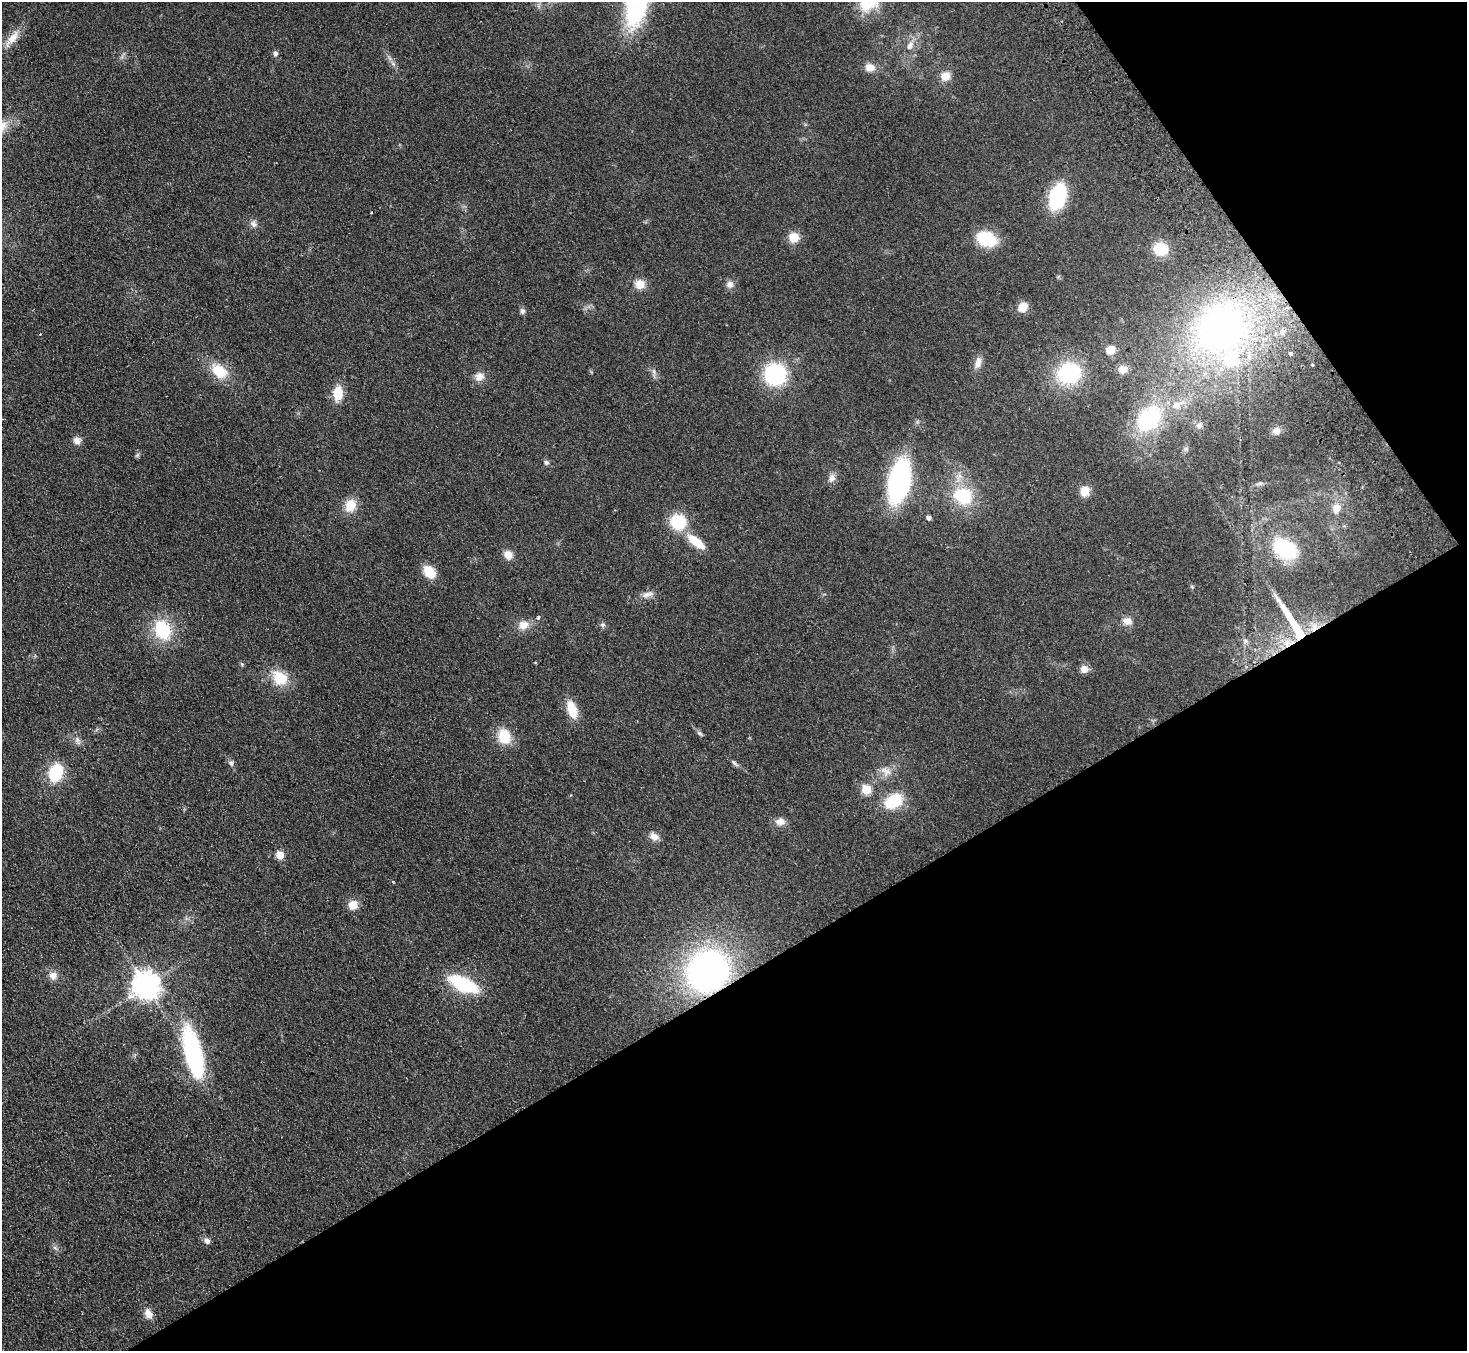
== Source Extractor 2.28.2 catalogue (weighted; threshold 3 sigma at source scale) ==
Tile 12 of 4 x 4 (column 4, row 3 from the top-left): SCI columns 4445-5909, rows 1543-2891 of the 5958 x 5920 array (HDU 1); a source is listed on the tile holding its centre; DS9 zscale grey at full resolution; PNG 1469 x 1353 px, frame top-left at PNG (2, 2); no overlay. Shown black and unused: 33% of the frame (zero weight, under 2 of 3 exposures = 3% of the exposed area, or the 3 px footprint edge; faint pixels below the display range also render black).
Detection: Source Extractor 2.28.2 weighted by HDU 2 'WHT'; one run over the whole footprint, this tile lists its part. Background 0.113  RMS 0.012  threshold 0.0527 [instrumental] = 3 sigma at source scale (4.5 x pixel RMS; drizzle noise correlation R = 1.50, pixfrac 1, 0.05/0.05 arcsec/px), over >= 5 px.
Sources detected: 86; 1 inside a brighter listed object's ellipse — not listed separately; the other 85 listed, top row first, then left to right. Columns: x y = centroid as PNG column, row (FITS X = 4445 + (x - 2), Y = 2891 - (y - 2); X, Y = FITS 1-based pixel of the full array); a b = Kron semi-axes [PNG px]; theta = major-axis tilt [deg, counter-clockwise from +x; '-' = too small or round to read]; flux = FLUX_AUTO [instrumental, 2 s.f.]
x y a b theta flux
869 2 27 22 45 37
12 39 28 9 51 15
910 45 12 8 60 7.3
275 54 6 6 - 3.5
393 64 8 5 -45 3.1
870 67 12 9 -11 10
945 76 11 10 - 10
1057 197 19 11 73 110
371 212 2 2 - 0.98
253 224 10 8 -46 4.7
794 237 11 11 - 15
987 239 17 12 -20 57
1160 249 14 12 -20 28
640 284 12 11 - 13
730 284 9 9 - 6
1023 307 9 8 - 16
522 311 8 7 - 3.1
1221 328 65 59 36 390
1110 350 8 7 - 16
1290 353 3 3 - 9.6
978 363 16 8 73 8.5
1312 365 3 3 - 2.6
1122 369 12 10 3 7.6
219 371 18 13 -39 31
654 371 7 4 -89 2.6
1069 373 19 15 19 110
775 374 19 18 - 100
479 377 12 11 - 9
338 393 12 8 86 27
1177 405 13 9 26 10
1149 418 24 18 49 99
1199 425 8 8 - 3.9
1276 431 10 9 - 5.5
77 441 9 9 - 6.3
1186 449 7 4 0 1.7
137 455 8 4 53 1.8
546 462 7 6 - 2.8
832 478 11 9 83 6
899 481 35 17 77 210
1260 483 7 4 18 2.1
1085 491 10 8 81 16
963 496 21 18 -29 52
350 505 14 11 58 19
1336 508 13 9 71 10
928 517 5 5 - 4.2
678 522 16 15 - 43
696 542 22 8 -39 28
1285 548 19 13 -32 89
508 555 9 8 - 11
429 572 13 9 -47 24
646 595 13 7 22 6.4
538 617 4 4 - 2.7
1127 621 12 9 -14 8.5
1293 623 57 8 -57 47
523 625 14 12 32 11
603 625 8 6 0 2.6
1314 626 7 7 - 6
163 630 17 13 -68 63
1287 642 10 5 36 6.2
242 664 5 5 - 1.6
1084 669 9 8 - 7.9
280 678 18 15 -38 30
572 709 19 10 -72 25
700 733 10 5 -37 2.7
504 736 15 12 -74 31
77 741 14 6 -65 4.9
231 763 8 6 -59 3.2
734 763 12 5 -43 3.2
886 771 17 12 -37 12
56 773 15 11 69 54
866 789 5 5 - 52
893 801 15 10 32 57
780 822 12 9 1 8.6
654 836 11 9 -29 7.6
280 855 5 5 - 31
393 882 3 3 - 2.4
353 905 11 11 - 12
708 971 38 34 42 340
53 975 11 10 - 7.6
463 984 25 11 -25 88
146 986 9 8 - 1400
193 1053 58 18 -76 140
207 1241 8 7 - 4.7
55 1248 6 4 -19 2
148 1314 13 9 -67 9.4
Overlapping masked pixels (flux is a lower limit): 2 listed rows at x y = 1293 623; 708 971
Isophote crosses this tile's border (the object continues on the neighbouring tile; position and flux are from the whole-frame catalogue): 1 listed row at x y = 869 2